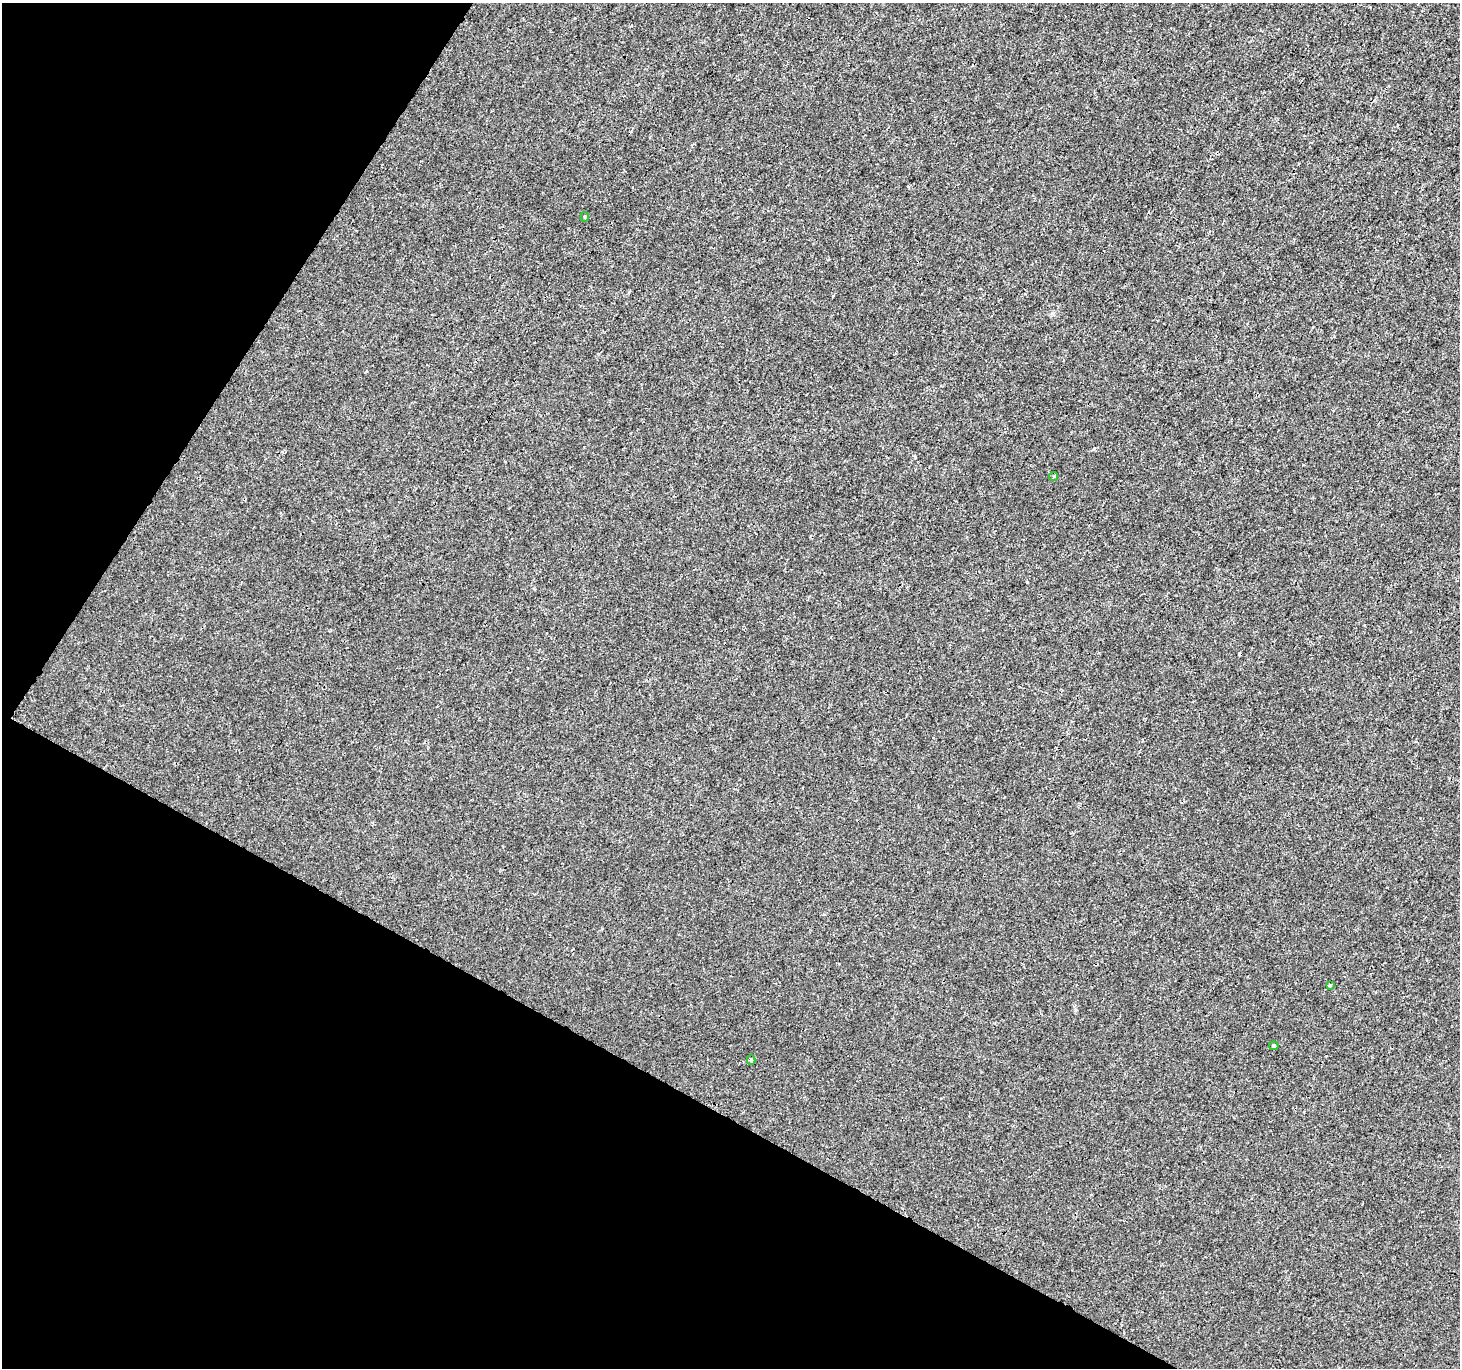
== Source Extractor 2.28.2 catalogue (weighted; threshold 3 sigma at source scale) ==
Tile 9 of 4 x 4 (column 1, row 3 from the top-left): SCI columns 1-1458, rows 1562-2927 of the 5840 x 5921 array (HDU 1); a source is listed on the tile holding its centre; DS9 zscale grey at full resolution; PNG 1462 x 1370 px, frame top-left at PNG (2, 3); each listed source drawn as its Kron ellipse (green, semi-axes under 4 px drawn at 4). Shown black and unused: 28% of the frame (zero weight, under 3 of 4 exposures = <1% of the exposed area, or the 3 px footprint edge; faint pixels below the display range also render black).
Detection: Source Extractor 2.28.2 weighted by HDU 2 'WHT'; one run over the whole footprint, this tile lists its part. Background 4.50e-04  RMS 0.0016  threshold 0.00725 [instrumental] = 3 sigma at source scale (4.5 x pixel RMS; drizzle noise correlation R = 1.50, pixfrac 1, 0.0396/0.0396 arcsec/px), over >= 5 px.
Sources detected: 6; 1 cosmic-ray / hot-pixel residue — neither listed nor drawn; the other 5 listed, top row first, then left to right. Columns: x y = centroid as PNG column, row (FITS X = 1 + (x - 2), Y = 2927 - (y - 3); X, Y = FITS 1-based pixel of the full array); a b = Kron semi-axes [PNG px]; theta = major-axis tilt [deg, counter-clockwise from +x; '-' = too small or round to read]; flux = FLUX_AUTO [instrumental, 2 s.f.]
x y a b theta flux
585 217 5 4 - 0.17
1054 476 4 2 - 0.2
1330 985 3 3 - 0.34
1274 1046 5 4 - 0.32
751 1060 5 4 - 0.27